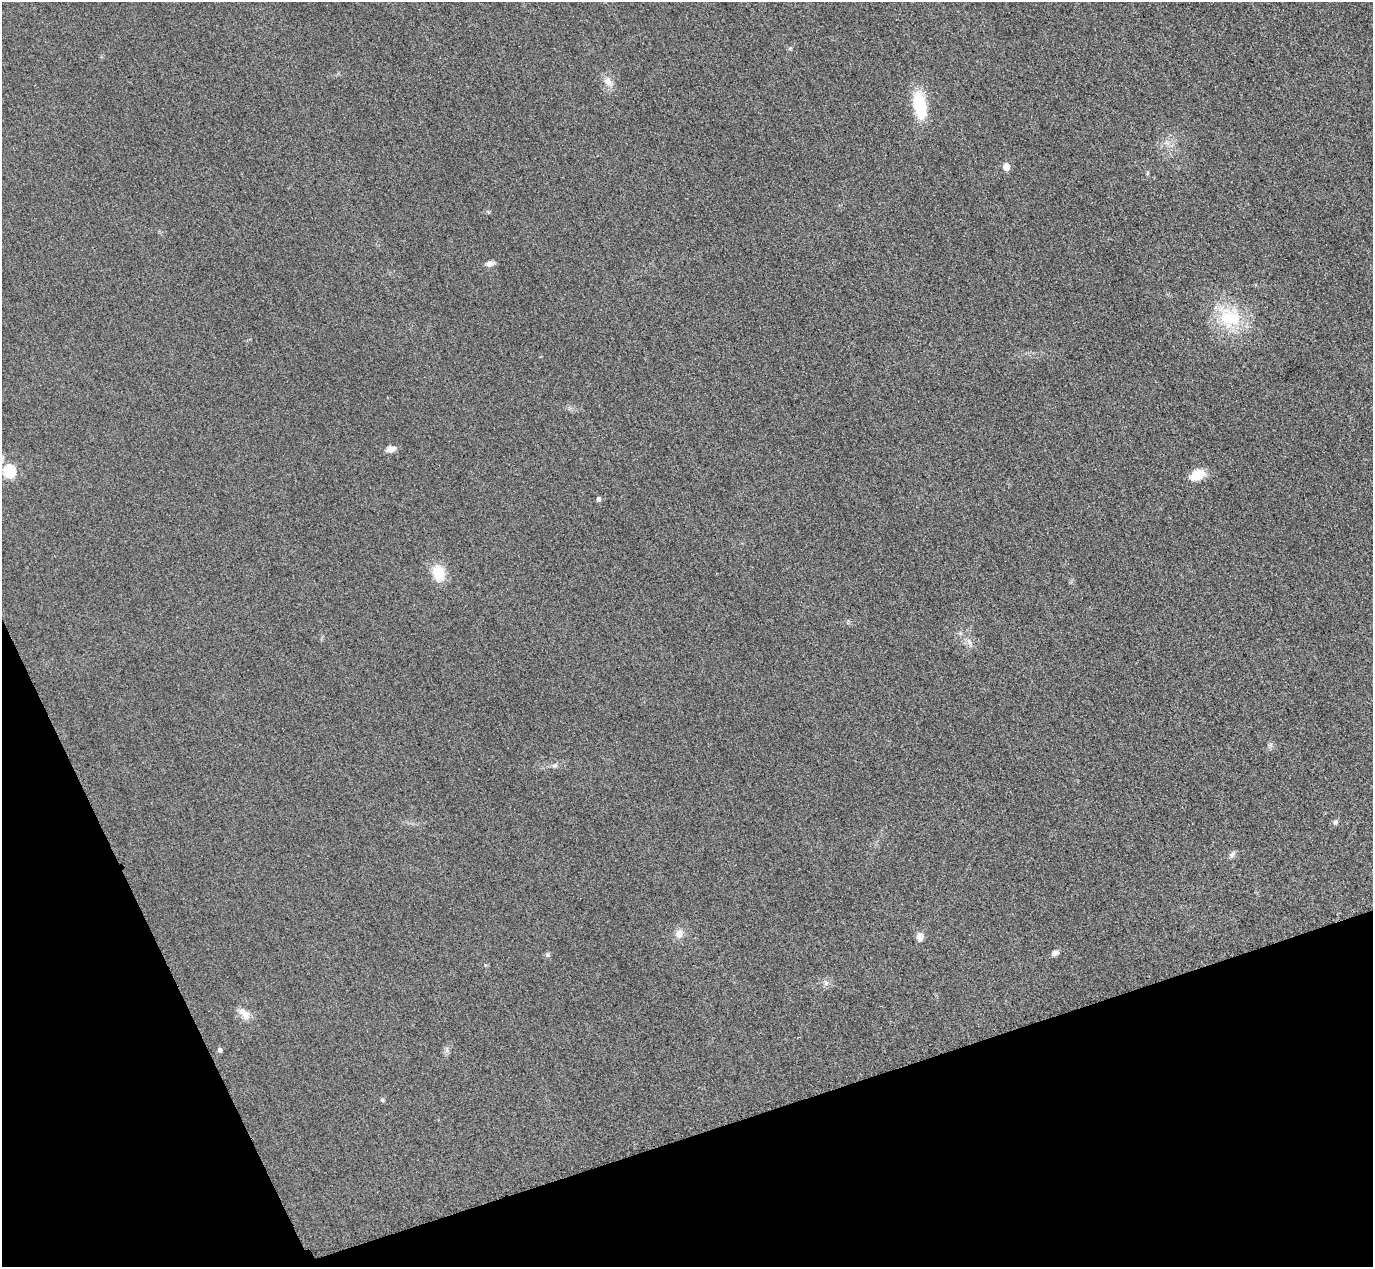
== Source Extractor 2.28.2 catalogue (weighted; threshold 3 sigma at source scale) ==
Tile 14 of 4 x 4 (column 2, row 4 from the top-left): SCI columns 1402-2772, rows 303-1567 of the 5546 x 5533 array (HDU 1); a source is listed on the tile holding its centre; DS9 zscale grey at full resolution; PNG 1375 x 1269 px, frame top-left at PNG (2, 2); no overlay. Shown black and unused: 17% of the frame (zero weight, under 3 of 4 exposures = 3% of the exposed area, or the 3 px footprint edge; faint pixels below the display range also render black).
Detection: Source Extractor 2.28.2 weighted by HDU 2 'WHT'; one run over the whole footprint, this tile lists its part. Background 0.146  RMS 0.019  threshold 0.0864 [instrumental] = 3 sigma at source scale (4.5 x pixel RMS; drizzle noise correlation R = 1.50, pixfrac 1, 0.05/0.05 arcsec/px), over >= 5 px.
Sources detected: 23; all 23 listed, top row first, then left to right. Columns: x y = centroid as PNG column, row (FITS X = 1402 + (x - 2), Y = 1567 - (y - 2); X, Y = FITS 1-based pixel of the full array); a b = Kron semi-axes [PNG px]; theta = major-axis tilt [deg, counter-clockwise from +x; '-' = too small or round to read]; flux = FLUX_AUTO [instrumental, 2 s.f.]
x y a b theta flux
608 82 15 10 -54 16
920 105 28 12 -79 90
1006 167 5 5 - 35
490 264 9 6 17 11
1229 318 30 24 -11 100
390 449 10 7 18 14
9 472 6 6 - 180
1197 475 16 10 29 37
599 499 5 4 - 5.5
438 573 16 11 -70 51
969 642 12 5 -70 7.4
554 765 7 7 - 5
1335 822 7 5 -77 3.8
1232 855 9 6 49 5.5
679 934 12 10 70 15
920 937 7 6 - 19
1055 953 9 6 25 6.7
547 955 7 5 -22 3.4
826 983 7 6 - 5.9
244 1013 18 9 -49 18
220 1050 5 4 - 6.3
447 1050 7 4 73 4.4
382 1100 6 4 -33 2.8